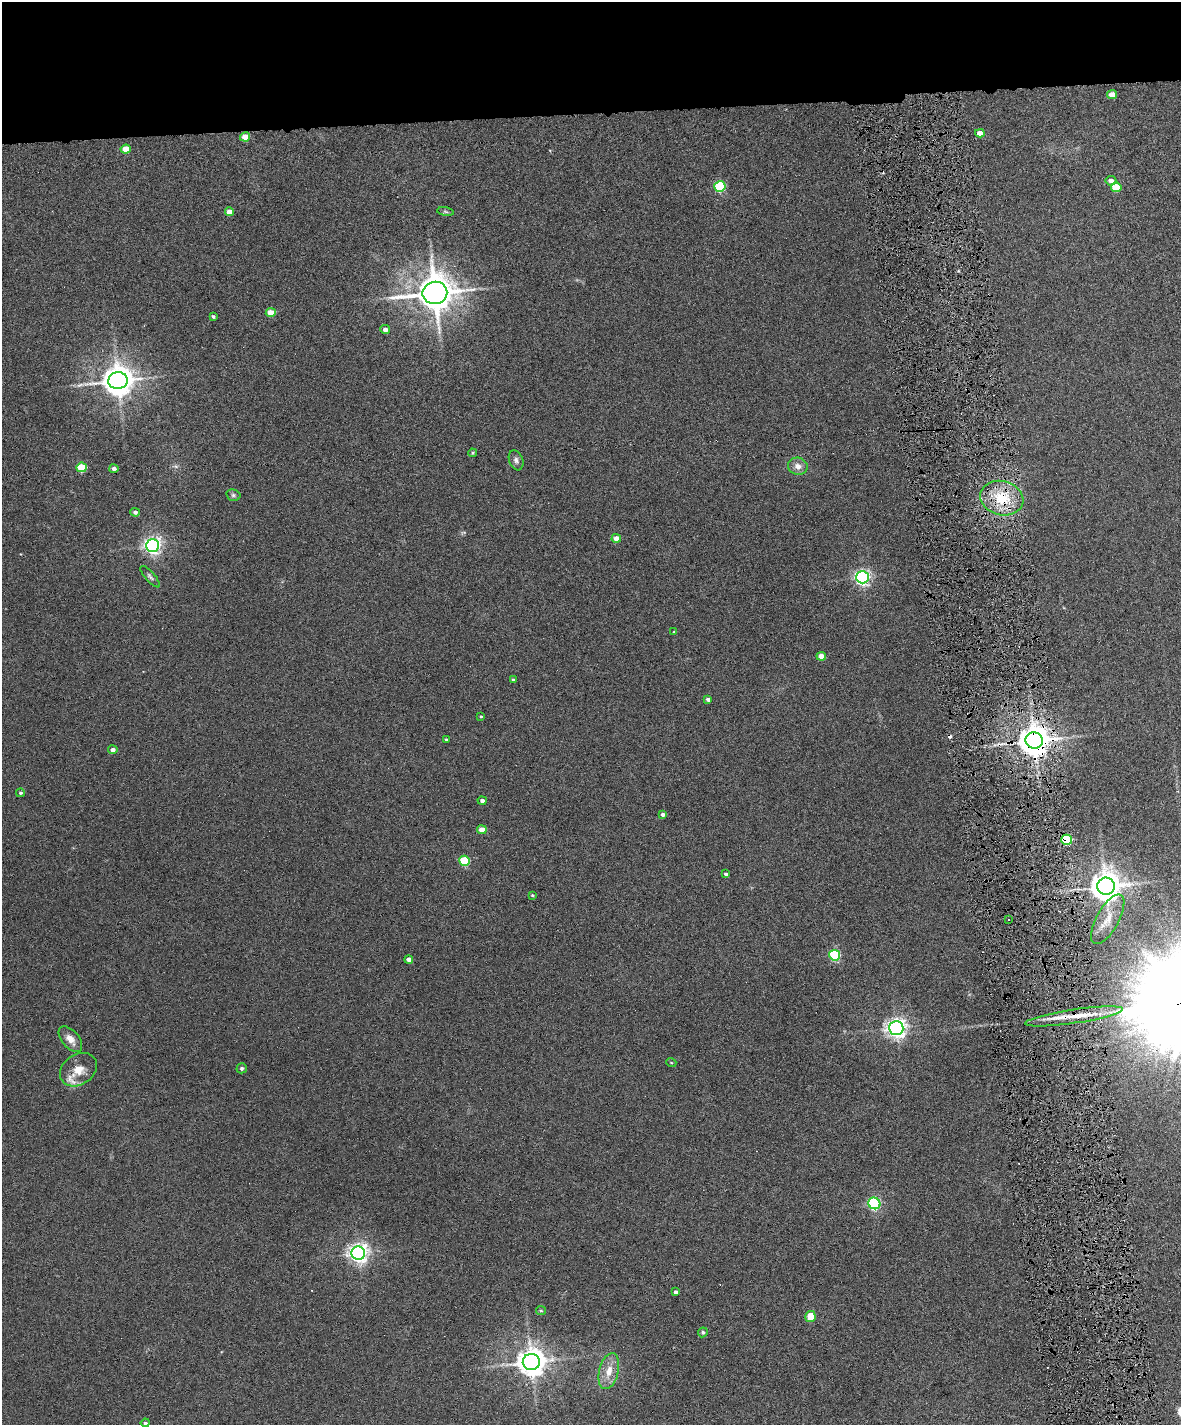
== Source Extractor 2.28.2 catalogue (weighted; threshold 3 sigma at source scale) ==
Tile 2 of 4 x 3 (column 2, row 1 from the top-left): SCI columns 1180-2358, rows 2983-4405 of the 4717 x 4648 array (HDU 1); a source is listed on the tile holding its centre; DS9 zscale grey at full resolution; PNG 1183 x 1427 px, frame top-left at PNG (2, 2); each listed source drawn as its Kron ellipse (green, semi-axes under 4 px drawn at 4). Shown black and unused: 8% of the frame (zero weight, under 6 of 12 exposures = <1% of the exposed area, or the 3 px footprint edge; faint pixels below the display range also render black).
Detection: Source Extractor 2.28.2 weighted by HDU 2 'WHT'; one run over the whole footprint, this tile lists its part. Background 0.0853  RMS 0.0036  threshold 0.0149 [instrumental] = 3 sigma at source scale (4.09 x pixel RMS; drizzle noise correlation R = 1.36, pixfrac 0.8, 0.05/0.05 arcsec/px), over >= 5 px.
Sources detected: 69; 6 cosmic-ray / hot-pixel residue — neither listed nor drawn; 1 inside a brighter listed object's ellipse — not listed separately; the other 62 listed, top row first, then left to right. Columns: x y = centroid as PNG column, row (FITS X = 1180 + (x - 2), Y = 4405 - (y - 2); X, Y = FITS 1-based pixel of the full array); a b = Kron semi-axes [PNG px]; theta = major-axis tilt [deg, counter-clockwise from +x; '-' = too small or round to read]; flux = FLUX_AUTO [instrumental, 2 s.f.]
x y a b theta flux
1112 94 5 4 - 4
980 133 4 4 - 3.2
245 137 5 4 - 5.8
126 149 5 4 - 7
1111 181 5 5 - 1.8
720 187 5 5 - 29
1116 187 5 5 - 10
229 212 4 4 - 3.8
445 212 8 4 -9 0.58
435 293 12 11 - 850
271 313 5 4 - 7
213 316 4 3 - 0.57
385 329 5 4 - 1.9
118 381 9 8 - 600
472 453 4 4 - 0.42
516 460 10 7 -70 1.2
798 466 10 8 -15 2.3
82 467 5 4 - 13
114 469 4 4 - 1.3
233 495 7 5 -15 0.65
1002 498 22 17 -14 13
135 512 4 4 - 1
616 538 5 4 - 3.4
153 545 6 6 - 140
150 577 13 5 -49 0.99
863 577 6 6 - 110
674 632 3 3 - 0.29
821 656 5 4 - 4.5
513 680 3 3 - 0.81
708 699 4 3 - 1.1
481 716 3 3 - 0.31
446 740 3 3 - 0.45
1034 740 8 8 - 670
113 750 5 4 - 1.2
20 793 4 4 - 0.61
482 800 4 4 - 1.1
663 814 4 3 - 0.96
482 830 5 4 - 3.8
1067 840 5 5 - 23
464 861 5 5 - 19
726 874 4 3 - 0.76
1106 886 9 8 - 590
532 895 4 3 - 0.36
1108 919 28 11 61 5
1008 920 3 3 - 0.47
835 955 5 5 - 26
409 959 4 4 - 1.5
1074 1016 49 7 8 7.4
896 1028 7 7 - 190
70 1039 15 8 -49 3.2
671 1062 5 3 - 0.29
242 1068 5 5 - 0.71
78 1070 20 15 35 5.6
874 1203 6 5 - 54
358 1253 7 6 - 200
676 1292 4 3 - 1.1
541 1311 5 4 - 0.4
810 1316 6 5 - 8.6
703 1332 5 4 - 0.62
531 1362 8 8 - 480
609 1371 18 9 76 4.8
145 1423 4 3 - 0.68
Overlapping masked pixels (flux is a lower limit): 4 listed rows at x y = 1002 498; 1034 740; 1067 840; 1074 1016